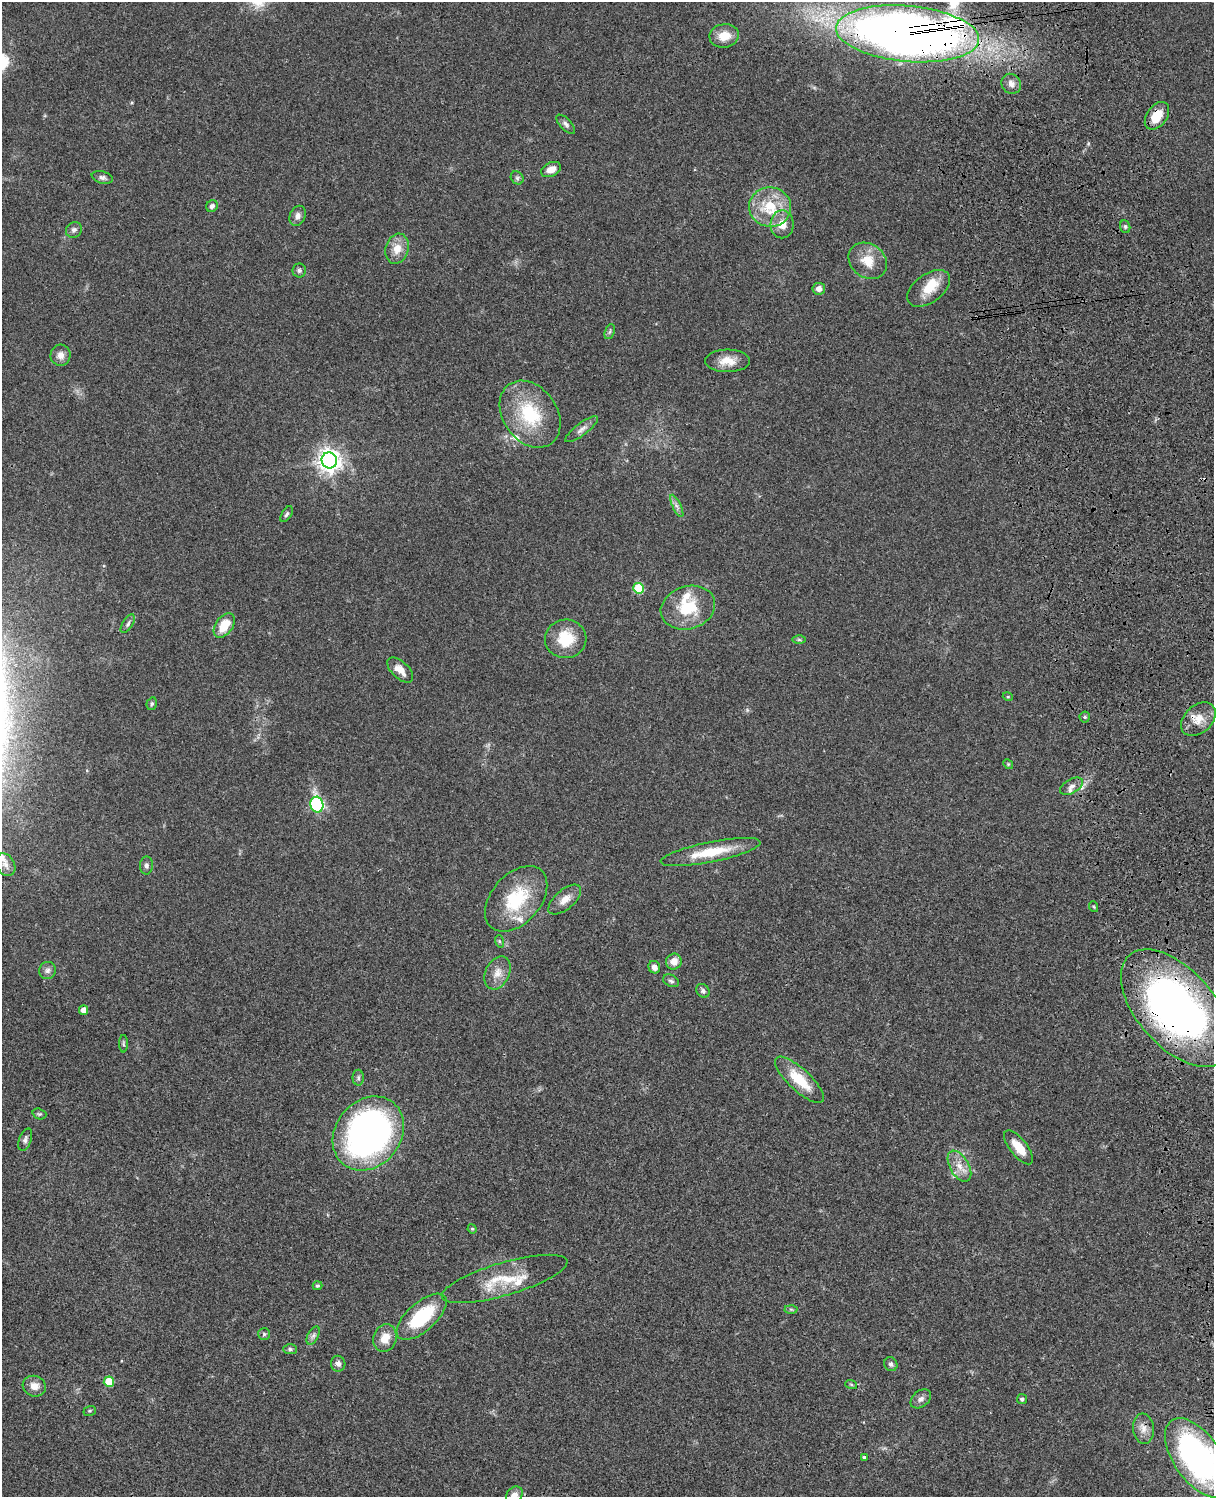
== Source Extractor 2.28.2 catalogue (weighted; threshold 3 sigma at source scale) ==
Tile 6 of 4 x 3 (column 2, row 2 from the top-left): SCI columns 1333-2544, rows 1774-3268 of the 5088 x 4927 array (HDU 1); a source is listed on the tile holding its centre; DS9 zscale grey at full resolution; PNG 1216 x 1499 px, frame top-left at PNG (2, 2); each listed source drawn as its Kron ellipse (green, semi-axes under 4 px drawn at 4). Shown black and unused: <1% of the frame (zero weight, under 3 of 4 exposures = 6% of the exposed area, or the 3 px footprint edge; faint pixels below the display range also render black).
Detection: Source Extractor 2.28.2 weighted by HDU 2 'WHT'; one run over the whole footprint, this tile lists its part. Background 0.0801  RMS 0.0058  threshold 0.0261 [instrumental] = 3 sigma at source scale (4.5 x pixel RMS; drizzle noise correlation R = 1.50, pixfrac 1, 0.05/0.05 arcsec/px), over >= 5 px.
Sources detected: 90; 5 inside a brighter listed object's ellipse — not listed separately; the other 85 listed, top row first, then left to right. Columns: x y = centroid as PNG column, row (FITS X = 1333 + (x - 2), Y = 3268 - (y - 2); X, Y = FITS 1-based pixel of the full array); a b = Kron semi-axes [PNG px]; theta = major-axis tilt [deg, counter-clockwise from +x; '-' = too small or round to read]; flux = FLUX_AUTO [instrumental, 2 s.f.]
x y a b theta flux
907 34 72 28 -5 740
724 36 15 11 9 8.9
1011 84 10 9 - 3.3
1157 116 15 10 54 11
566 124 12 5 -46 1.8
551 169 10 7 24 4.4
102 178 11 6 -14 1.8
517 178 7 6 - 1.3
212 206 6 5 - 1.8
770 207 21 19 -8 22
298 216 10 7 66 3.1
782 224 14 11 89 6.8
1125 227 6 5 - 1.1
74 230 8 7 - 2
397 249 15 11 73 7.5
868 261 20 16 -38 11
299 270 7 6 - 1.5
929 288 24 14 36 13
819 289 6 6 - 3.6
610 332 8 4 71 1.1
60 355 10 10 - 3.9
728 361 22 11 0 8.5
530 414 36 27 -54 35
582 429 20 6 37 3.1
329 460 8 7 - 440
677 506 12 4 -64 2
287 514 9 5 58 1.2
639 588 5 5 - 28
688 608 28 21 17 24
128 624 10 5 58 1.7
224 625 14 8 54 12
566 639 21 19 4 18
799 640 6 4 -1 0.81
400 670 16 8 -43 6
1008 697 5 3 - 0.47
152 704 6 5 - 1
1085 717 5 5 - 0.86
1198 719 20 14 42 8.5
1008 764 5 4 - 0.65
1072 786 12 7 30 3.1
317 805 8 6 -76 74
710 852 51 10 11 21
5 865 12 9 -58 3.9
146 866 9 6 88 1.9
516 899 38 24 49 32
565 900 20 9 41 5.9
1094 907 5 3 - 0.51
499 941 6 4 -71 0.82
674 961 8 7 - 5
654 967 6 5 - 2.6
48 970 8 8 - 2.2
497 973 17 12 64 6.4
671 981 8 5 -27 1.5
703 991 7 6 - 1.7
1176 1008 71 38 -48 300
84 1010 4 4 - 4.7
123 1044 9 4 90 0.98
358 1078 8 5 -89 1.4
799 1080 32 11 -43 18
39 1114 7 5 -18 0.99
368 1133 40 32 51 200
25 1140 12 6 70 1.8
1019 1147 20 8 -51 9.6
959 1166 17 9 -60 6.7
472 1229 5 4 - 0.64
505 1279 65 16 16 22
317 1286 5 4 - 0.85
791 1309 6 4 -1 0.87
422 1317 31 14 41 36
264 1334 6 6 - 0.95
313 1336 10 5 63 2
385 1338 14 11 73 8.4
290 1349 7 5 -1 1.3
338 1364 8 7 - 2.4
891 1364 7 6 - 1.5
109 1382 5 5 - 17
851 1384 6 3 -20 0.69
34 1386 12 10 -18 4.9
921 1399 11 8 39 2.7
1022 1399 5 5 - 1.4
90 1411 6 5 - 0.82
1143 1429 15 10 -84 5
864 1457 3 3 - 1.3
1198 1458 45 23 -55 160
514 1495 9 7 49 4.4
Overlapping masked pixels (flux is a lower limit): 4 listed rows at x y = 907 34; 1157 116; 1198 719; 1176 1008
Isophote crosses this tile's border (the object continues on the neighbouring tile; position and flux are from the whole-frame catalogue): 3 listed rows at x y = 907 34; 1198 1458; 514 1495